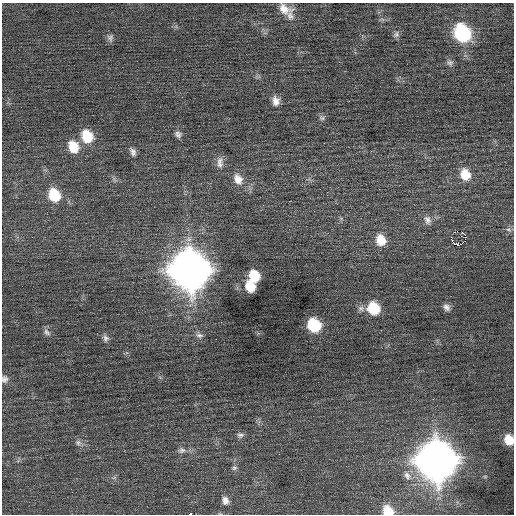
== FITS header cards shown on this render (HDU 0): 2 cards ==
NAXIS1  =                  512 / Axis length
NAXIS2  =                  512 / Axis length

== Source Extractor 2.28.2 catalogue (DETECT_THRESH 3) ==
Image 512 x 512 px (HDU 0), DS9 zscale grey, 1 PNG px = 1 image px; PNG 516 x 516 px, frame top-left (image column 1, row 512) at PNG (2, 3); no overlay
Background 0.05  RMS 0.69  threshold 2.06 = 3 sigma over >= 5 px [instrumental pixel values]
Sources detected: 46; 1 with non-positive FLUX_AUTO (blend fragments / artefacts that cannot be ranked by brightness) is not listed; the other 45 listed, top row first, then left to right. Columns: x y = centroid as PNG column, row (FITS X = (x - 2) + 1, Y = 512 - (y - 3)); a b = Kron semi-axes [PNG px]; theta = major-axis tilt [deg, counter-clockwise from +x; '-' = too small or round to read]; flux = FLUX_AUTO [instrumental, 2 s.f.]
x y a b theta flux
284 9 18 12 -22 610
290 16 13 10 -72 340
462 33 14 11 -60 5200
396 34 10 8 58 150
110 38 9 9 - 160
450 63 10 8 -32 160
276 101 13 10 -78 360
322 118 10 7 -8 130
178 134 9 8 - 180
87 136 14 11 -65 1300
73 147 14 11 -67 970
133 152 12 7 -61 200
220 162 17 9 87 330
465 175 13 11 -66 850
238 179 16 12 -66 560
54 195 14 11 -64 1500
427 220 13 9 -68 270
509 230 9 6 -32 130
451 238 4 2 - 3600
381 240 13 11 -70 830
458 244 7 4 -15 310
190 270 17 15 -62 110000
254 276 11 9 -75 1300
250 287 10 8 -61 840
446 307 9 7 -53 220
361 308 9 8 - 190
373 308 12 11 - 1600
314 325 11 10 - 2200
47 332 11 7 -45 170
199 335 11 6 -10 170
106 338 9 8 - 170
216 339 2 2 - 56
4 379 10 9 - 200
240 435 10 7 8 150
509 440 10 8 -70 750
78 443 9 8 - 180
182 450 10 8 11 200
279 454 2 2 - 57
436 460 17 16 - 110000
234 468 8 6 11 110
407 476 16 9 -60 460
114 478 7 4 19 82
225 501 10 8 -66 280
388 511 12 10 -35 910
190 514 4 2 - 1700
At the frame edge (FLAGS 8, measured only in part): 4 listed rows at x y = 4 379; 509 440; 388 511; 190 514
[1 non-positive-flux detection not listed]